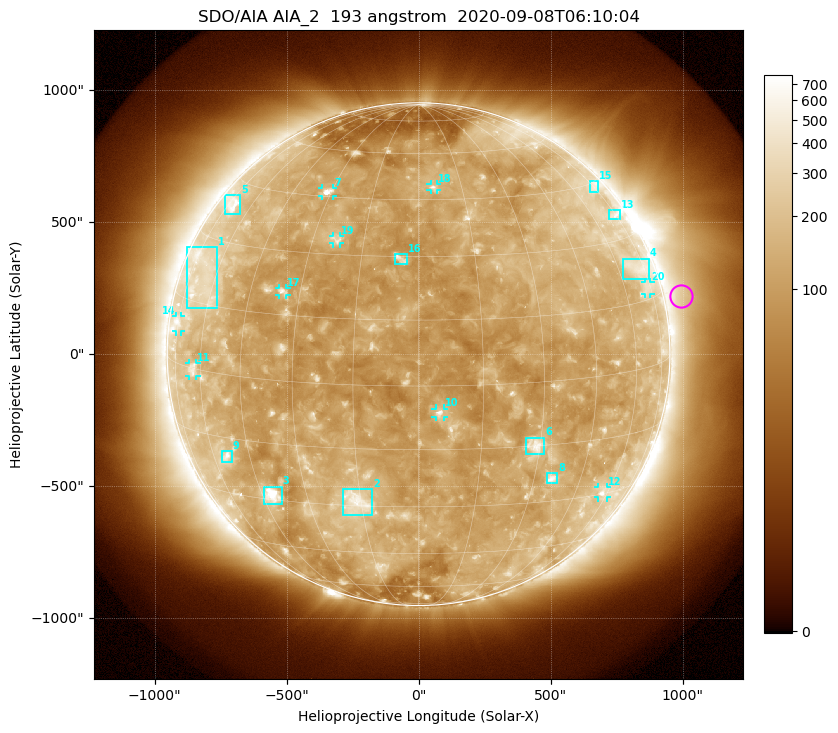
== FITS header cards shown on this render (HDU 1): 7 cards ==
TELESCOP= 'SDO/AIA'
INSTRUME= 'AIA_2'
WAVELNTH=                  193
WAVEUNIT= 'angstrom'
DATE-OBS= '2020-09-08T06:10:04.84'
CTYPE1  = 'HPLN-TAN'
CTYPE2  = 'HPLT-TAN'

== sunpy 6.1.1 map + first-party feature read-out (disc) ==
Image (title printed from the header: SDO/AIA AIA_2  193 angstrom  2020-09-08T06:10:04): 1024 x 1024 px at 2.4 arcsec/px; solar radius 952 arcsec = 397 px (full disc in frame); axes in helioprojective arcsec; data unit not stated in the header (colour bar unlabelled)
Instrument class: DISC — disc imager (sunpy class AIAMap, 193 A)
Bright regions (active regions / flare kernels): reference = the median radial profile (limb darkening/brightening removed); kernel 9 px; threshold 5 sigma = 180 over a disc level ~121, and >= 1.15x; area >= 12 px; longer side >= 10 px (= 24 arcsec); searched inside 0.97 R_sun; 22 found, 20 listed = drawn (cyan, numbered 1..; 9 of them under ~33 arcsec drawn as corner ticks so the feature stays visible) (cap 20 boxes per figure: the strongest are kept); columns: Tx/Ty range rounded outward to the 5 arcsec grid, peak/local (2 s.f.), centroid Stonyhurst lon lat
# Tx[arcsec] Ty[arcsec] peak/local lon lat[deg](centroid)
1 -880..-760 175..405 2.6 -66 +20
2 -290..-175 -610..-510 4.7 -16 -29
3 -585..-515 -570..-500 8.5 -41 -29
4 770..875 285..365 2.6 +70 +23
5 -735..-675 530..605 3.5 -72 +39
6 405..475 -380..-315 4.7 +29 -15
7 -365..-325 600..630 7.4 -32 +46
8 485..525 -490..-450 5.2 +35 -24
9 -750..-705 -410..-365 4.1 -54 -20
10 65..95 -240..-205 6.3 +5 -6
11 -870..-840 -85..-30 2.9 -64 +0
12 680..715 -545..-505 3.3 +57 -30
13 720..765 510..545 2.6 +73 +36
14 -920..-900 85..145 3 -75 +9
15 645..685 615..655 2.4 +74 +44
16 -90..-45 340..380 4.1 -5 +29
17 -530..-500 225..250 3.7 -35 +20
18 45..70 620..645 3.5 +5 +49
19 -325..-295 420..450 3.2 -23 +34
20 860..880 225..275 2 +73 +18
Off-limb structures (1.02-1.3 R_sun): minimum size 162 px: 3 found; the strongest spans PA ~225..320 deg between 1.02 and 1.3 R_sun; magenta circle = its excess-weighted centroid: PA ~285 deg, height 1.07 R_sun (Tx ~995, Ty ~220 arcsec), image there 1.5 x the reference